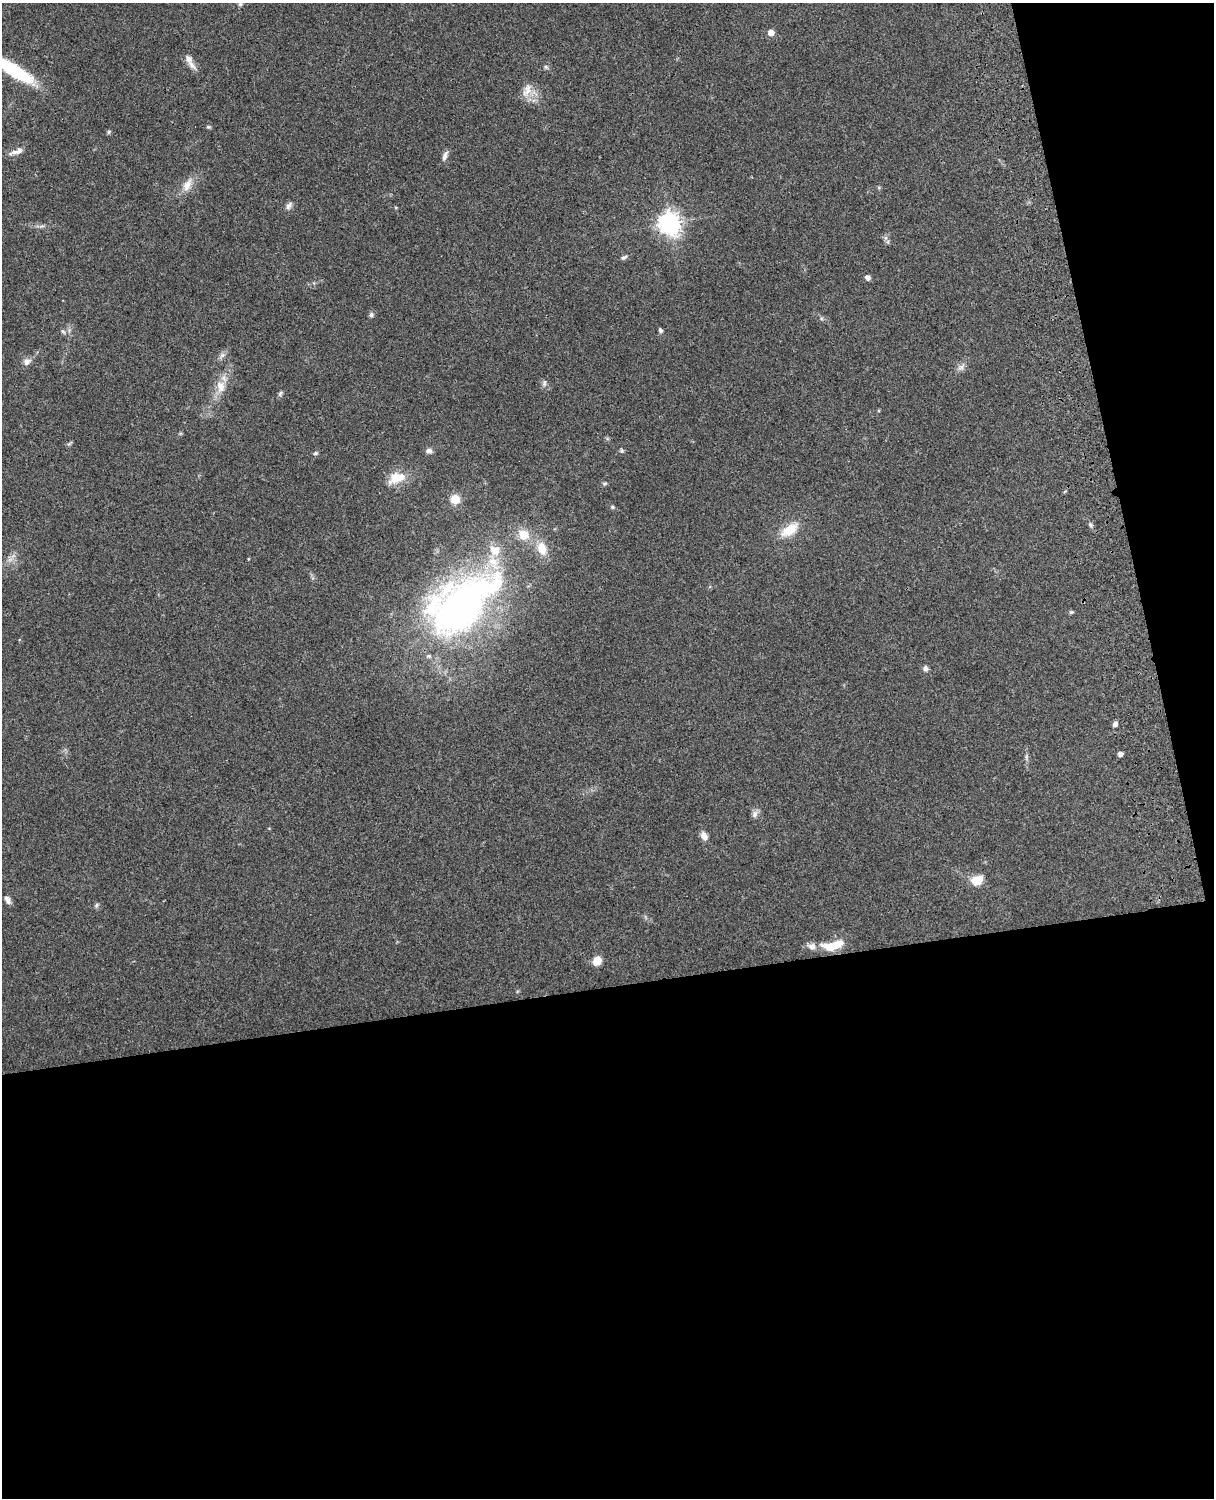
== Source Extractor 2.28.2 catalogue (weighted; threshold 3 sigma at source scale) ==
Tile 12 of 4 x 3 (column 4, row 3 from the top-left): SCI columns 3757-4968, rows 164-1659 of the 5089 x 4927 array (HDU 1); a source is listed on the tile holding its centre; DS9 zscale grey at full resolution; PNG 1216 x 1500 px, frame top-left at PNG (2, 3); no overlay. Shown black and unused: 39% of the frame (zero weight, under 3 of 4 exposures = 6% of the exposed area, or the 3 px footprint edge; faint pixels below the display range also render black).
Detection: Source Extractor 2.28.2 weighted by HDU 2 'WHT'; one run over the whole footprint, this tile lists its part. Background 0.0899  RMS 0.0062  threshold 0.0277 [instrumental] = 3 sigma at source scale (4.5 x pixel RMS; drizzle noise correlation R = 1.50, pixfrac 1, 0.05/0.05 arcsec/px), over >= 5 px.
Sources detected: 57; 1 inside a brighter object's white glare — not listed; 7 inside a brighter listed object's ellipse — not listed separately; the other 49 listed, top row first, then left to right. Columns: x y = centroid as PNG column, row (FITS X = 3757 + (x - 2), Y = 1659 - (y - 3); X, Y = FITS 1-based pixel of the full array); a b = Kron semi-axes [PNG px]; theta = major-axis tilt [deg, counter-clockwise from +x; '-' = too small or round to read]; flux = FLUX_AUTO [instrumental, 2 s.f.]
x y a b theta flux
240 4 6 5 - 1.1
771 33 5 5 - 5.6
192 65 17 7 -47 3.9
546 67 6 5 - 1
12 69 53 11 -32 45
527 90 22 10 65 6.2
208 127 7 4 -8 0.86
109 132 6 5 - 0.86
14 152 16 7 24 3.3
445 156 14 6 66 2.4
187 185 21 10 64 6.6
289 206 11 6 57 2.3
670 223 8 7 - 440
886 238 7 4 90 1.4
624 257 10 5 21 1.6
868 277 6 5 - 2.4
371 315 6 6 - 1.5
660 330 6 4 -57 1.4
63 332 7 5 -60 1.1
222 355 8 6 22 1.9
27 362 11 9 35 3
961 367 11 6 34 2.5
544 383 8 5 71 1.4
221 386 18 12 -85 8.3
280 394 8 5 63 1.2
69 443 9 3 35 0.87
429 451 9 7 -4 2.2
622 451 6 6 - 1
316 453 6 5 - 0.97
397 478 21 12 20 13
605 483 6 4 19 0.85
455 499 11 10 - 7.4
612 507 6 5 - 0.97
1090 525 6 5 - 1.2
789 530 21 11 35 13
542 548 16 10 -73 10
460 608 97 57 53 240
1071 612 6 5 - 0.87
926 668 7 6 - 1.7
1115 724 6 5 - 2.1
1120 754 4 4 - 2.5
1026 757 9 4 82 1.3
755 814 10 8 75 2.4
704 836 10 7 -61 3.8
977 880 13 9 20 10
7 900 11 6 -60 2.5
96 905 7 5 48 1.2
833 946 25 9 13 15
597 961 10 8 54 7
Isophote crosses this tile's border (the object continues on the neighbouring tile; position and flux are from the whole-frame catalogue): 1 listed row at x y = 12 69